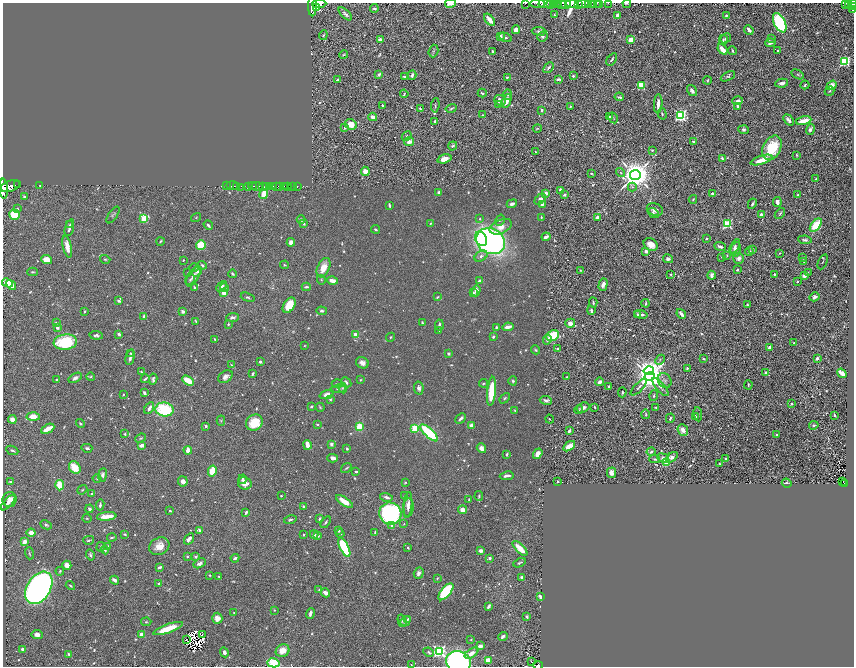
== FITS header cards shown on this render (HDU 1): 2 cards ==
NAXIS1  =                 1703
NAXIS2  =                 1328

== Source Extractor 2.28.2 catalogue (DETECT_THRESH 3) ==
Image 1703 x 1328 px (HDU 1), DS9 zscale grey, zoomed out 1/2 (1 PNG px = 2 x 2 image px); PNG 856 x 668 px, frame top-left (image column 2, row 1327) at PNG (3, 3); each listed source drawn as its Kron ellipse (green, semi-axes under 4 px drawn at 4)
Background 1.28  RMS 0.02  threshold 0.0604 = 3 sigma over >= 5 px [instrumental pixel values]
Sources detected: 899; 55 cannot appear on this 1/2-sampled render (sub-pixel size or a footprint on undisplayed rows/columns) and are neither listed nor drawn; of the other 844, the 500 brightest by FLUX_AUTO listed and drawn (344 fainter detections omitted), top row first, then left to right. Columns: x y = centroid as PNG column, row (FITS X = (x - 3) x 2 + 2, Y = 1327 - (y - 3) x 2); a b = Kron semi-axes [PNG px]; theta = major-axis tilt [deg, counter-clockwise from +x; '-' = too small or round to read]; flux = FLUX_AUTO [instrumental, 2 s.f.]
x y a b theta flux
450 3 5 3 - 52
556 3 5 3 - 1000
562 3 3 2 - 860
579 3 2 1 - 710
588 3 3 2 - 420
593 3 3 2 - 270
597 3 2 1 - 61
600 3 2 1 - 21
608 3 2 1 - 21
845 3 4 2 - 430
848 3 2 1 - 250
319 4 7 4 3 6100
526 4 3 1 - 65
538 4 8 3 0 3400
545 4 6 3 -5 2500
550 4 3 2 - 640
553 4 3 1 - 510
566 4 5 5 - 1600
572 4 6 3 -5 4300
583 4 6 3 0 2700
627 4 4 3 - 4
853 4 5 2 - 860
849 5 3 1 - 130
312 6 10 4 90 7100
853 6 4 1 - 330
317 8 3 2 - 770
374 8 4 3 - 7.7
853 10 3 2 - 250
345 14 8 3 -44 10
554 15 3 2 - 3.8
617 16 4 3 - 22
726 16 4 2 - 8.3
490 20 7 3 -49 34
780 23 10 5 -64 400
516 30 4 4 - 25
749 30 5 2 - 14
539 31 7 3 -3 12
323 35 5 3 - 4.9
501 36 2 2 - 33
505 37 6 3 -26 6.6
542 37 5 5 - 9.6
725 38 6 3 40 6.9
772 39 4 3 - 4.6
380 40 4 3 - 19
631 40 4 3 - 59
723 40 5 3 - 5.9
770 43 5 4 - 13
722 49 6 3 -50 45
778 50 2 2 - 4.7
433 51 6 4 72 6.9
492 51 2 2 - 7.9
732 51 4 2 - 6.5
343 55 4 3 - 3.7
612 59 7 2 56 8.4
845 61 3 3 - 460
549 68 6 2 47 7.5
379 74 4 2 - 9.8
797 74 6 3 -31 6.6
412 75 5 3 - 10
573 76 4 3 - 7.4
728 76 8 4 26 6.7
404 77 3 2 - 6.1
507 77 3 2 - 5.9
558 79 4 2 - 9.4
338 80 3 2 - 10
707 80 4 3 - 4
782 83 6 3 10 17
805 85 4 2 - 5.8
831 85 5 3 - 30
641 86 4 3 - 190
692 91 6 3 -55 11
830 91 5 3 - 5.3
482 93 4 2 - 5.8
404 94 4 3 - 4.1
508 94 5 3 - 6.5
619 97 4 2 - 8
500 100 6 5 - 35
507 101 7 4 65 30
738 101 5 4 - 15
499 104 4 3 - 6.6
658 104 9 3 87 28
382 105 3 2 - 5
435 105 7 3 84 4.8
570 106 2 2 - 3.9
737 106 3 3 - 7.4
451 108 5 3 - 8.3
420 109 4 2 - 9.2
542 110 3 3 - 7.9
662 114 5 3 - 5.7
483 115 4 2 - 4.5
680 116 4 4 - 900
373 117 4 3 - 21
610 117 3 2 - 18
613 118 6 3 -60 4.1
788 120 6 3 -50 15
435 121 3 3 - 8
804 121 8 3 12 62
351 124 6 5 - 46
345 128 3 3 - 4.4
537 128 4 2 - 3.7
743 130 5 4 - 9.2
810 130 6 4 67 13
407 136 5 3 - 6.4
409 142 5 4 - 30
694 142 2 2 - 17
453 146 5 3 - 5.6
772 148 13 9 63 170
652 150 3 2 - 4.3
535 152 2 2 - 4.3
797 155 3 2 - 3.7
722 158 3 2 - 5.4
444 159 7 4 15 37
761 160 11 3 18 49
365 171 5 4 - 43
621 172 5 3 - 4.8
591 173 3 2 - 5.8
635 175 5 5 - 8100
816 178 2 2 - 8.7
18 185 3 1 - 620
40 185 3 2 - 4.6
10 186 10 5 19 6500
226 186 3 1 - 110
233 186 7 2 -3 1300
237 186 3 1 - 700
252 186 4 1 - 380
257 186 6 3 -1 890
263 186 2 1 - 950
270 186 2 1 - 490
274 186 3 2 - 950
276 186 2 1 - 170
280 186 3 1 - 270
284 186 2 1 - 170
288 186 2 1 - 130
292 186 2 1 - 50
297 186 2 1 - 33
241 187 3 2 - 140
248 187 3 2 - 370
265 187 4 2 - 1200
632 187 4 4 - 7.7
4 189 10 4 -86 6100
560 190 3 3 - 11
439 192 3 2 - 14
545 193 4 3 - 25
712 193 3 2 - 8.2
264 194 5 4 - 55
564 195 3 3 - 8.2
798 195 2 2 - 4
24 196 3 3 - 6.6
540 199 6 4 44 16
693 199 4 3 - 5.1
777 202 5 3 - 20
512 204 5 3 - 14
542 204 2 2 - 27
752 204 5 2 - 9.9
389 205 4 2 - 8.2
17 209 4 3 - 5
655 210 8 6 -23 18
653 213 6 3 -37 6.3
780 214 6 3 51 5.7
14 215 5 5 - 110
113 215 10 3 56 6.7
761 215 2 2 - 23
196 217 5 3 - 3.9
541 217 3 2 - 4
597 217 3 3 - 25
144 219 4 3 - 170
480 219 4 3 - 4.6
301 220 4 3 - 12
500 220 6 3 59 5.9
430 223 2 2 - 4
304 224 3 3 - 5.4
727 224 3 3 - 370
70 225 4 3 - 9.8
208 225 5 2 - 12
816 225 8 4 51 120
501 227 12 7 23 58
69 228 9 3 74 16
376 229 4 3 - 5.4
546 237 4 2 - 19
706 238 2 2 - 4.9
481 239 7 5 -61 95
805 240 7 4 -6 11
160 241 4 3 - 4.8
491 241 15 12 -29 1500
291 242 4 3 - 15
651 244 7 6 - 46
201 245 5 5 - 120
735 246 8 3 60 8.3
67 247 11 4 -77 44
720 247 6 3 -23 17
736 249 7 5 78 13
753 250 3 3 - 5.8
646 251 3 3 - 23
749 252 4 3 - 9.7
780 253 3 3 - 3.8
727 255 3 2 - 4.6
481 256 7 5 32 14
722 257 2 2 - 5
739 258 6 5 - 17
803 258 3 3 - 5.2
105 259 5 3 - 5.1
668 259 5 4 - 11
47 260 5 4 - 48
183 260 2 2 - 3.6
804 262 3 2 - 4.7
823 262 8 2 67 4.1
202 265 4 3 - 7.5
285 265 4 2 - 3.9
194 268 5 3 - 6
323 268 10 6 66 54
580 270 4 3 - 3.9
737 270 2 2 - 5.8
33 272 5 3 - 4.8
197 272 5 3 - 10
808 272 4 2 - 3.6
187 273 3 3 - 3.6
233 274 4 2 - 5.4
671 274 2 2 - 6.3
774 274 2 2 - 7.1
712 275 4 3 - 16
193 276 11 5 60 22
804 276 4 4 - 22
190 280 5 3 - 5.7
321 280 5 3 - 4.1
332 281 5 3 - 36
479 281 3 3 - 9.3
797 281 3 2 - 4.4
7 283 5 4 - 88
11 285 5 4 - 24
603 285 7 4 74 17
222 286 6 3 48 13
194 287 4 3 - 5
306 287 4 2 - 7.9
224 288 4 3 - 10
476 291 5 4 - 24
224 293 3 2 - 93
473 293 3 3 - 6.8
248 297 7 3 -20 6.7
437 297 4 2 - 4.4
815 297 5 3 - 15
119 301 3 2 - 7.7
593 302 5 2 - 6.4
646 303 4 2 - 4.4
289 305 8 5 58 95
747 305 3 2 - 5
591 310 4 3 - 9
85 311 2 2 - 4.6
322 311 5 4 - 7.9
183 312 3 2 - 18
637 314 4 3 - 7.1
641 314 6 3 -13 17
681 314 5 2 - 19
144 316 4 3 - 12
233 317 6 4 4 13
196 321 3 2 - 3.7
56 322 3 3 - 4.1
422 323 4 2 - 4.5
570 323 5 4 - 23
228 324 2 2 - 6.1
439 325 5 3 - 8.9
57 327 4 3 - 14
496 327 3 2 - 6.6
508 327 5 2 - 33
439 330 3 2 - 4.4
119 334 4 3 - 10
96 335 7 4 -7 12
355 335 3 2 - 45
553 336 7 5 25 160
390 337 4 2 - 3.6
493 337 3 3 - 7.3
215 339 2 2 - 5.3
547 340 5 3 - 11
65 342 12 7 7 230
794 343 2 2 - 6.7
304 346 3 2 - 3.8
558 348 3 2 - 5.7
770 348 4 3 - 17
536 350 5 3 - 5.7
131 353 2 2 - 4.1
449 354 2 2 - 9.4
130 357 8 3 77 13
817 358 3 3 - 11
704 359 4 2 - 4.1
660 360 6 3 45 4.9
260 362 3 2 - 8.4
362 363 6 5 - 20
231 365 4 3 - 3.9
687 368 3 3 - 5.1
649 371 5 4 - 3200
141 372 3 2 - 3.5
766 372 3 3 - 6.6
842 373 5 3 - 44
253 374 4 2 - 7.3
650 376 5 4 - 5700
91 377 4 3 - 5
225 377 8 5 36 21
566 377 3 2 - 4.2
75 378 7 4 32 16
56 379 2 2 - 4.8
145 379 4 2 - 5.7
153 379 5 3 - 8.7
360 380 3 3 - 3.6
188 381 6 3 -30 87
513 381 4 4 - 5.5
665 381 8 6 -61 14
346 382 6 3 -46 9.8
599 382 4 3 - 21
484 383 4 3 - 5.3
337 384 5 3 - 5.5
748 385 4 2 - 6.8
609 387 4 3 - 8.5
639 387 11 3 45 10
661 387 11 3 -48 9.7
343 388 5 4 - 7.2
419 388 6 4 -79 14
338 389 7 3 9 8.8
491 391 14 4 84 160
622 392 5 3 - 4.9
144 393 4 3 - 9.8
123 394 2 2 - 4
327 394 7 4 18 21
654 396 5 3 - 5.9
505 398 6 3 48 5.7
330 399 2 2 - 9
546 400 6 3 -10 12
791 404 3 3 - 6.9
311 406 3 2 - 6.8
320 407 5 3 - 4.1
594 407 3 2 - 4.3
656 407 3 2 - 5
149 408 6 3 60 18
583 408 7 5 20 18
165 410 9 7 -9 260
579 410 4 4 - 5
515 411 2 2 - 4.9
646 414 5 3 - 4.9
698 414 7 3 -82 6.3
834 415 3 2 - 6.6
33 416 6 4 -3 67
695 416 3 2 - 9
461 418 6 3 44 11
670 418 5 2 - 7.2
12 419 4 4 - 26
550 419 4 2 - 4.2
221 421 5 3 - 4.8
80 423 5 3 - 5
254 423 9 7 36 110
317 424 3 2 - 4.6
814 425 5 4 - 8
206 426 3 3 - 7.4
359 426 4 3 - 75
471 426 3 3 - 27
415 428 3 3 - 170
48 429 7 3 28 79
683 430 6 5 - 24
569 431 3 2 - 17
429 433 11 4 -43 340
125 434 3 3 - 4.4
777 434 3 2 - 6.1
141 438 5 3 - 5.5
331 444 2 2 - 44
142 445 4 3 - 25
307 445 5 3 - 42
569 446 6 4 35 52
87 448 5 3 - 7.9
481 448 5 4 - 18
347 449 3 2 - 6.5
12 450 6 3 -24 9.7
188 450 4 3 - 32
651 452 4 3 - 9.1
507 454 3 2 - 5.1
538 454 5 4 - 36
672 457 6 4 41 19
333 458 5 4 - 17
663 458 6 4 -22 16
726 458 2 2 - 6.2
655 459 5 3 - 6.4
666 462 3 3 - 110
719 463 2 2 - 4.1
75 467 7 5 -55 71
346 468 6 3 35 4.9
212 471 5 3 - 100
356 472 2 2 - 16
611 473 5 4 - 21
102 475 7 4 82 12
507 476 7 2 9 18
97 479 4 3 - 4.6
242 479 5 3 - 8.4
10 481 4 3 - 5.3
183 481 5 4 - 21
405 482 3 2 - 3.7
557 482 2 2 - 6.7
843 482 3 1 - 49
245 483 7 6 - 34
787 483 5 3 - 5.7
844 483 4 3 - 160
60 485 5 3 - 120
82 490 5 2 - 3.7
92 493 4 2 - 4.1
404 495 3 2 - 4.2
281 496 2 2 - 5.1
479 496 5 3 - 5.4
386 497 6 3 -15 14
9 499 7 7 - 31
469 500 3 2 - 3.5
344 501 10 4 -34 50
8 503 10 4 48 18
100 505 6 3 82 8.6
408 505 13 4 86 22
304 506 4 3 - 7.9
408 508 9 5 85 16
90 509 4 3 - 12
463 510 4 3 - 31
170 511 2 2 - 5.9
246 512 4 2 - 8.1
390 514 11 11 - 750
107 516 10 3 6 62
87 518 4 3 - 3.8
320 519 4 3 - 7.6
290 520 6 3 13 7.1
326 522 7 3 56 6.6
404 524 3 3 - 3.9
46 525 6 4 -26 8.1
392 526 2 2 - 15
199 530 4 3 - 13
338 530 3 3 - 13
375 532 3 2 - 5.5
31 533 4 4 - 31
125 534 3 2 - 5.7
303 534 2 2 - 4.1
314 534 4 3 - 13
340 534 4 2 - 4
318 536 4 3 - 7.9
112 538 5 2 - 4.9
189 539 6 3 56 17
89 540 5 2 - 4.4
25 542 4 3 - 33
108 546 2 2 - 3.8
159 546 10 8 26 48
100 547 5 3 - 4.5
344 547 10 4 -64 260
408 548 3 2 - 5.7
520 548 9 4 -45 74
105 550 4 3 - 6.7
481 551 4 3 - 15
29 553 6 2 -72 5.3
90 555 5 3 - 8.9
187 557 3 2 - 5.3
196 557 4 3 - 6.4
235 558 4 3 - 13
490 558 3 3 - 8.8
200 563 6 4 28 19
519 563 6 3 26 7
67 565 4 4 - 27
159 567 4 2 - 12
60 571 4 3 - 4.4
419 573 5 5 - 13
210 575 3 2 - 4.4
219 577 3 2 - 4.8
521 577 3 2 - 9.1
437 578 4 3 - 3.8
115 580 5 3 - 16
159 583 4 3 - 5.5
70 586 5 2 - 4.1
39 588 17 11 58 3000
319 590 3 3 - 4.4
446 592 10 5 50 330
325 593 5 3 - 26
540 597 4 3 - 15
488 606 3 2 - 13
274 610 2 2 - 4.1
234 612 2 2 - 4.1
310 613 5 3 - 12
527 617 3 3 - 6.4
217 618 5 5 - 38
407 619 3 2 - 3.7
402 621 6 4 -71 6.3
405 621 5 4 - 11
146 622 5 3 - 5.3
168 629 15 4 20 93
37 634 5 4 - 25
142 634 4 3 - 23
202 635 2 1 - 3.8
503 636 5 3 - 14
186 639 2 1 - 4
471 639 3 3 - 3.6
480 646 4 3 - 21
22 649 3 3 - 13
283 651 7 6 - 45
439 651 4 3 - 970
224 652 5 4 - 14
429 652 5 3 - 6.7
471 653 8 4 33 32
69 654 4 3 - 5.9
488 660 4 4 - 30
458 662 12 10 -23 960
532 662 2 1 - 4.7
273 663 6 4 -15 160
411 665 3 2 - 3.6
538 665 5 2 - 240
At the frame edge (FLAGS 8, measured only in part): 26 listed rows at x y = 450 3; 556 3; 562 3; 579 3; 588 3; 593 3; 597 3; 600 3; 608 3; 845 3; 848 3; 319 4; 526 4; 538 4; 545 4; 572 4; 583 4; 853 4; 312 6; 853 6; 853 10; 4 189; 458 662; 273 663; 411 665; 538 665
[344 fainter detections neither listed nor drawn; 55 sub-pixel or undisplayed-footprint detections neither listed nor drawn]